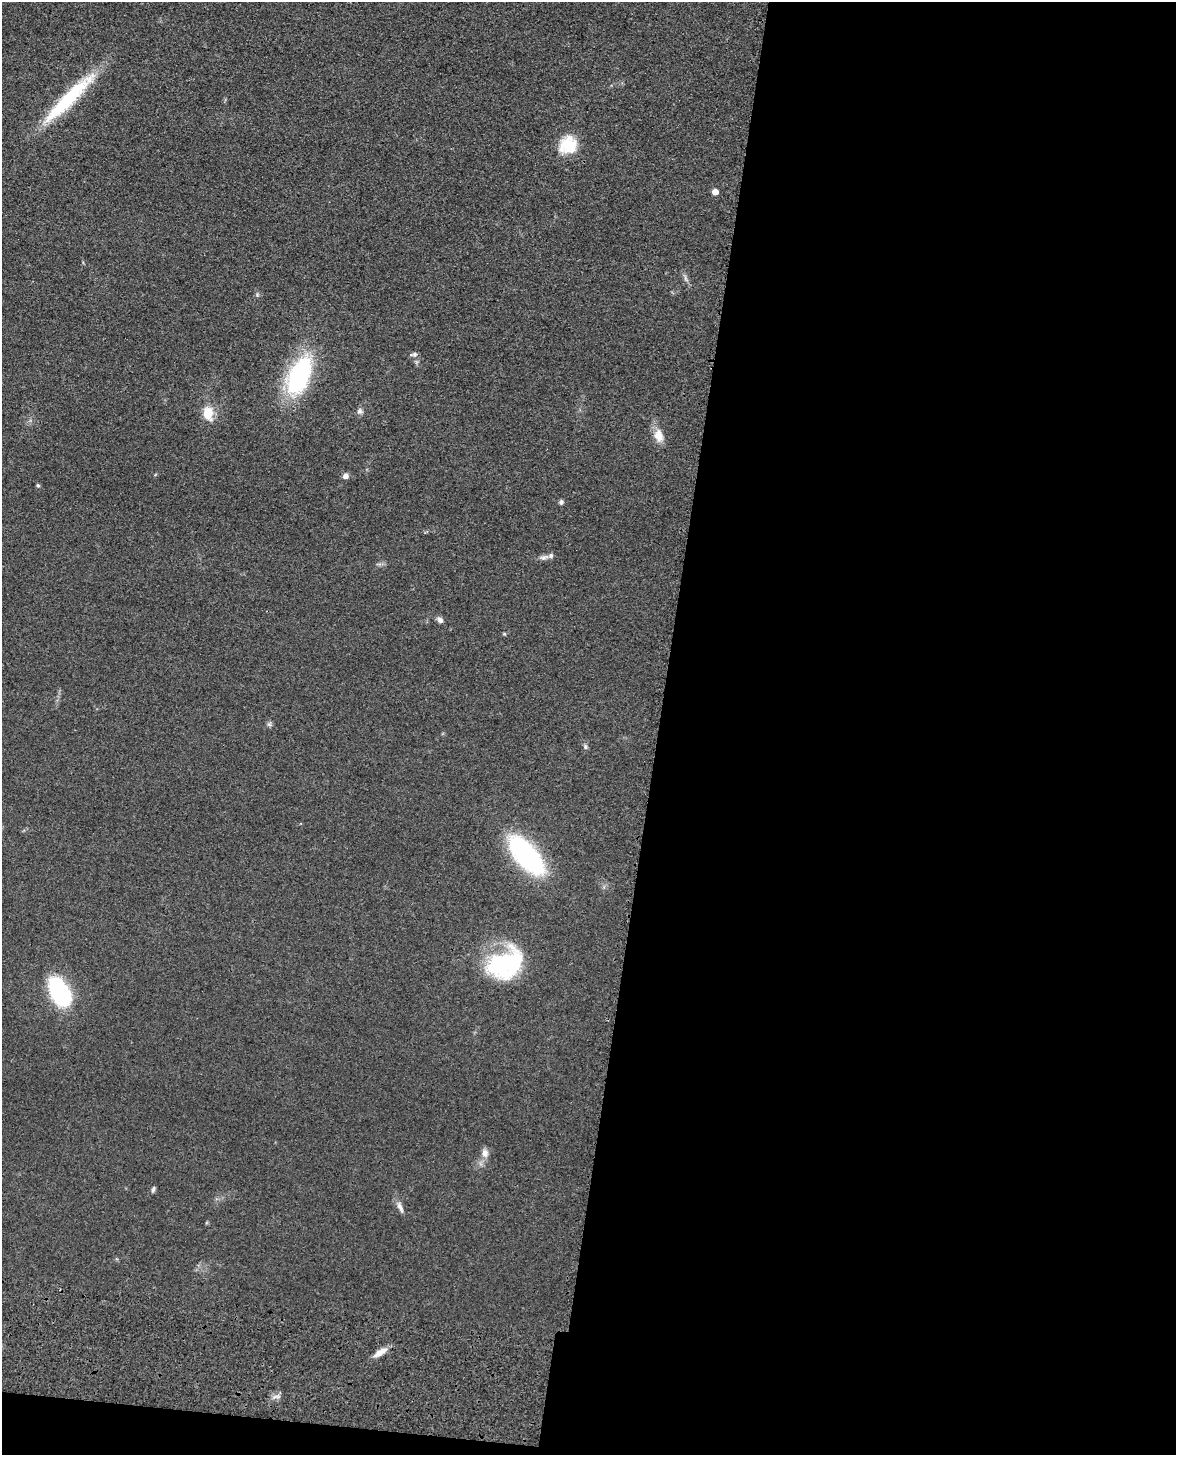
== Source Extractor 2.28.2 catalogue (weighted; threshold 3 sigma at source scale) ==
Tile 12 of 4 x 3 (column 4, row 3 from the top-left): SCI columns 3540-4713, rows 156-1608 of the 4869 x 4885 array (HDU 1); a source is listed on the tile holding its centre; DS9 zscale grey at full resolution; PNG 1178 x 1457 px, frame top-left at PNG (2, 2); no overlay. Shown black and unused: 45% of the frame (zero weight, under 3 of 4 exposures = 9% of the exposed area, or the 3 px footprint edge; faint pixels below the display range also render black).
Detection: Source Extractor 2.28.2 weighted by HDU 2 'WHT'; one run over the whole footprint, this tile lists its part. Background 0.0534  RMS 0.0086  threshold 0.0388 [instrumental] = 3 sigma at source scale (4.5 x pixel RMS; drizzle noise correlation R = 1.50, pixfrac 1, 0.05/0.05 arcsec/px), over >= 5 px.
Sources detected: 28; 2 inside a brighter listed object's ellipse — not listed separately; the other 26 listed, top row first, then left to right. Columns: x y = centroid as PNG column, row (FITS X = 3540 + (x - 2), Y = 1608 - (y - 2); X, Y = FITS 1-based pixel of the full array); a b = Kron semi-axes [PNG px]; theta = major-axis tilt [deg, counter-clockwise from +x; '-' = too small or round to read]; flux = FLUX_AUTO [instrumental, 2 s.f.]
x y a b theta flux
69 98 82 14 45 66
567 144 28 18 51 24
715 192 5 5 - 7.8
686 278 12 4 -67 2.7
257 295 6 4 47 1.4
414 354 9 6 -1 2.4
299 375 39 19 66 120
359 411 8 8 - 2.9
208 413 18 12 -84 17
659 436 18 12 -77 11
345 476 6 5 - 4.6
38 485 4 4 - 1.5
561 502 6 5 - 2
544 557 14 7 18 3.8
440 620 9 6 -42 3.2
504 634 5 4 - 0.98
269 724 7 6 - 1.9
585 747 7 6 - 1.9
526 855 38 17 -49 150
505 964 40 28 27 97
60 992 28 16 -60 110
485 1153 12 8 -76 5.4
153 1189 9 4 74 1.7
400 1207 18 6 -67 4.7
380 1352 19 7 33 8.2
276 1397 12 4 4 2.9